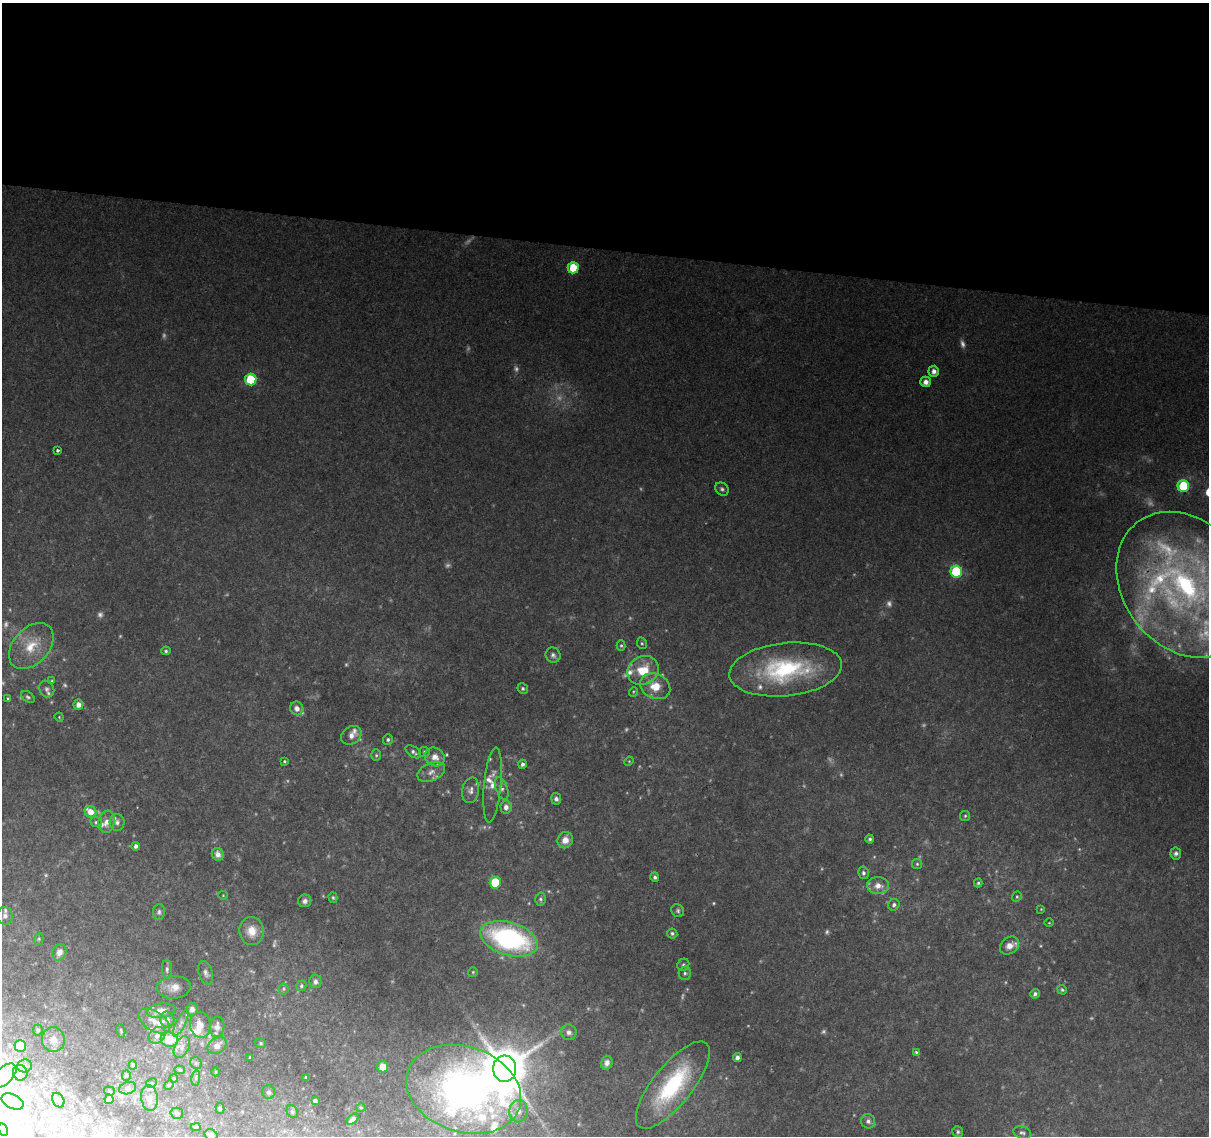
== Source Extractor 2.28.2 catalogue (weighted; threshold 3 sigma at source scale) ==
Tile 3 of 4 x 4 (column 3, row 1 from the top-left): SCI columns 2415-3621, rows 3629-4762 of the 4835 x 5046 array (HDU 1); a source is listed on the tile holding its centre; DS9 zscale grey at full resolution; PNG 1211 x 1138 px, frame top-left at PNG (2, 3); each listed source drawn as its Kron ellipse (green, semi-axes under 4 px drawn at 4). Shown black and unused: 22% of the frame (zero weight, under 2 of 3 exposures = <1% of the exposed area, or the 3 px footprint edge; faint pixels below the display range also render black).
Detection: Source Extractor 2.28.2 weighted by HDU 2 'WHT'; one run over the whole footprint, this tile lists its part. Background 0.138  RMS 0.0098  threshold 0.0441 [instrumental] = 3 sigma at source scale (4.5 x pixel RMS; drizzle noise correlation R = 1.50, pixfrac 1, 0.0396/0.0396 arcsec/px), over >= 5 px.
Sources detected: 203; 37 too faint to see at this stretch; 2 inside a brighter object's white glare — neither listed nor drawn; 21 inside a brighter listed object's ellipse — not listed separately; the other 143 listed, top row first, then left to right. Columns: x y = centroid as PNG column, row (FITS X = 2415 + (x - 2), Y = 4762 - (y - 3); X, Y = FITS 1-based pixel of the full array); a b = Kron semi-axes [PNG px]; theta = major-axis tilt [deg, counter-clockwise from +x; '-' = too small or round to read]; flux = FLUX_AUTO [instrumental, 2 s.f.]
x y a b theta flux
573 268 6 5 - 29
934 371 5 5 - 5.8
251 379 6 5 - 53
926 382 5 5 - 6.2
58 451 3 3 - 1.7
1183 486 6 6 - 65
722 489 7 6 - 2.6
956 572 6 6 - 74
1185 585 79 62 -52 370
642 643 6 5 - 1.6
31 646 26 18 48 29
621 646 5 4 - 1.5
166 651 5 4 - 1.8
553 655 8 7 - 3.3
643 670 16 14 30 27
786 670 56 26 6 120
52 681 4 3 - 0.97
655 686 16 12 -27 20
523 688 5 5 - 2.1
47 689 9 7 -60 3
633 692 5 3 - 1
28 697 7 5 -34 2
8 699 4 3 - 1.5
78 705 5 5 - 6.7
297 708 7 6 - 5.7
59 717 5 3 - 0.92
351 735 11 8 34 6.8
388 740 5 5 - 2
413 752 9 5 -36 2.9
424 752 5 5 - 1.7
376 755 6 5 - 1.5
435 757 10 9 - 9.6
284 761 4 4 - 1.3
629 761 5 4 - 0.95
522 764 4 4 - 2.8
431 772 14 9 24 8.1
493 785 38 8 85 13
502 788 12 6 -70 3.8
471 790 13 8 79 5.4
556 799 5 5 - 3.4
506 807 6 5 - 5.1
91 812 6 5 - 12
965 816 5 5 - 1.5
96 822 6 5 - 1.7
107 822 11 8 80 7.1
117 822 8 7 - 3.9
870 839 4 4 - 2
565 840 8 7 - 9
136 846 4 3 - 3.1
1176 853 6 5 - 3
218 854 6 6 - 7
917 864 5 5 - 1.5
863 873 6 5 - 2.8
655 877 5 4 - 2.6
495 883 6 5 - 46
978 883 4 4 - 1.6
878 886 11 8 -1 9.4
223 895 5 4 - 0.94
1017 897 5 4 - 1.3
333 898 5 4 - 1.4
540 899 6 5 - 2.2
305 901 6 6 - 3.9
894 905 6 5 - 2.7
1041 909 3 3 - 0.71
678 911 7 6 - 2.3
159 912 8 6 83 2.6
5 916 9 7 -84 4.7
1049 923 5 3 - 0.79
252 931 14 12 -87 13
672 933 5 5 - 2.2
39 939 6 4 70 1.6
509 939 30 16 -16 210
1009 946 10 8 39 7.8
59 952 8 7 - 6.8
683 965 6 5 - 2.1
167 969 9 5 -90 2.7
473 972 5 5 - 1.3
206 973 12 7 -72 3.9
685 973 7 6 - 2.4
315 982 7 6 - 3.1
301 986 5 5 - 1.9
174 987 17 11 4 10
283 989 5 5 - 1.5
1062 990 5 4 - 1.6
1035 994 5 4 - 3.3
192 1009 6 5 - 4.5
161 1011 14 7 7 11
167 1020 8 7 - 3.6
154 1021 17 9 -33 10
181 1023 15 4 63 4.2
200 1025 13 10 -83 11
217 1027 10 7 85 6.3
38 1030 5 4 - 2.4
121 1031 7 3 -75 0.95
569 1032 8 7 - 4.3
157 1035 9 7 43 5.3
53 1040 12 11 - 8.5
169 1040 8 7 - 23
261 1043 5 5 - 1.6
20 1046 6 6 - 47
217 1046 10 7 35 7
182 1047 12 7 64 4.8
916 1052 4 3 - 1.8
737 1057 4 4 - 4
250 1058 3 3 - 1.4
196 1063 6 5 - 1.9
607 1063 7 6 - 4.5
133 1065 4 4 - 2.4
25 1066 7 6 - 2.9
382 1067 5 5 - 10
505 1069 13 11 -87 4500
180 1070 5 4 - 1.3
215 1072 4 3 - 0.81
20 1073 8 7 - 3.6
4 1075 15 8 45 8.2
126 1075 5 4 - 1.4
306 1077 3 3 - 1.5
174 1078 4 3 - 1
196 1078 8 4 82 1.6
151 1083 6 4 24 1.4
169 1085 5 4 - 1.4
673 1085 53 19 51 99
128 1088 8 6 16 3
464 1089 59 42 -19 520
109 1091 5 4 - 1.4
269 1092 7 6 - 3.7
149 1098 13 8 -84 6.2
109 1099 5 4 - 5.2
58 1100 8 5 -62 2.6
12 1101 12 7 -26 4.5
315 1101 4 4 - 3.1
361 1108 5 3 - 0.99
220 1109 5 4 - 1.5
519 1111 11 9 88 9.1
292 1112 7 5 -60 2.1
177 1113 6 5 - 2.1
353 1119 7 4 43 4.4
868 1121 7 7 - 3.7
196 1127 5 4 - 1.3
3 1129 6 4 -63 1.6
958 1132 6 5 - 1.9
1022 1133 9 6 -16 2.8
211 1135 7 5 -34 4
Isophote crosses this tile's border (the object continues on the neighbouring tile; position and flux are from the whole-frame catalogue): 3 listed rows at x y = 5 916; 464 1089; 211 1135